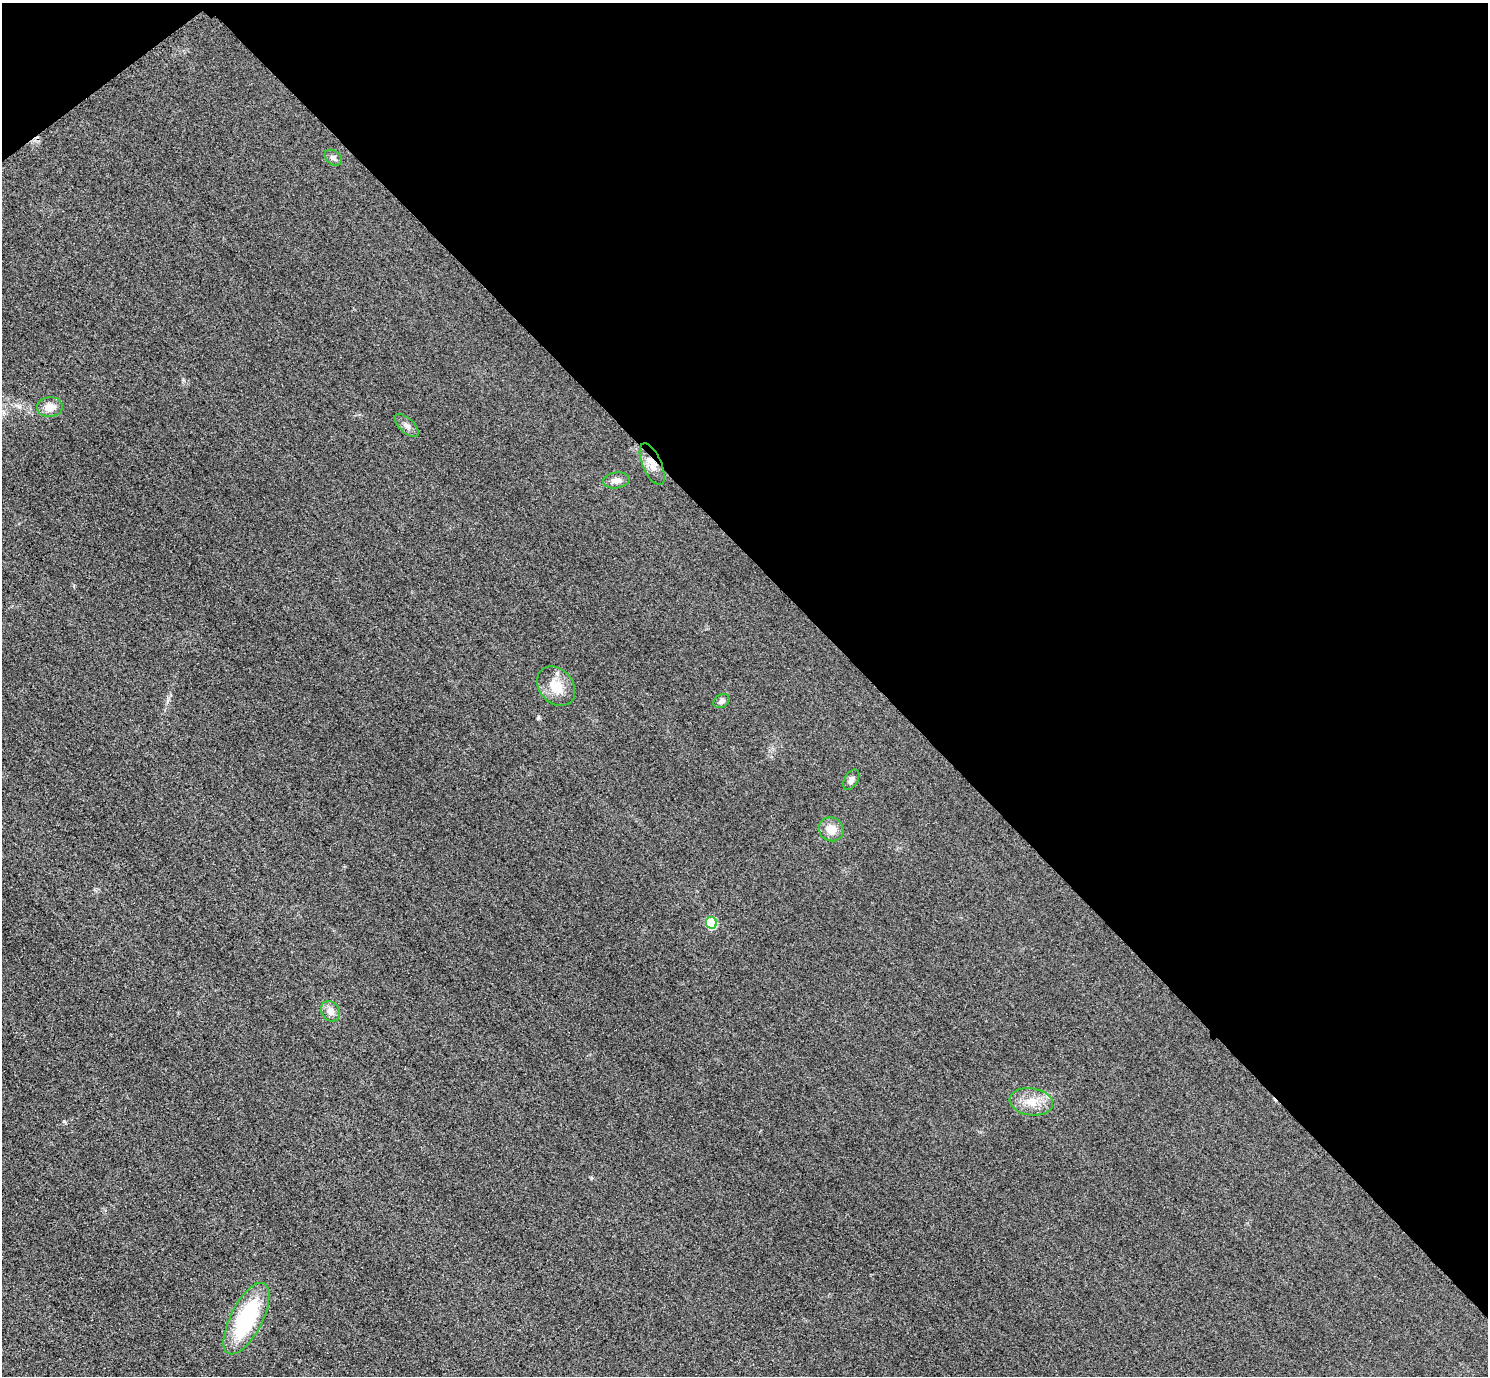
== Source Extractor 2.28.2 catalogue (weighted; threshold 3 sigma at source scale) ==
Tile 3 of 4 x 4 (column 3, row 1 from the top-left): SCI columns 3004-4489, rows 4304-5677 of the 6005 x 6003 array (HDU 1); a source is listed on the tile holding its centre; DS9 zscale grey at full resolution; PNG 1490 x 1378 px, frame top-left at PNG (2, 3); each listed source drawn as its Kron ellipse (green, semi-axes under 4 px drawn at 4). Shown black and unused: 42% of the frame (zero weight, under 3 of 4 exposures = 3% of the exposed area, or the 3 px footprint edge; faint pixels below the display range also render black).
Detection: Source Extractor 2.28.2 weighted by HDU 2 'WHT'; one run over the whole footprint, this tile lists its part. Background 0.0531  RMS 0.016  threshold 0.0724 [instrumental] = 3 sigma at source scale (4.5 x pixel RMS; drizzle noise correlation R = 1.50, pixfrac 1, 0.05/0.05 arcsec/px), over >= 5 px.
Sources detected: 13; all 13 listed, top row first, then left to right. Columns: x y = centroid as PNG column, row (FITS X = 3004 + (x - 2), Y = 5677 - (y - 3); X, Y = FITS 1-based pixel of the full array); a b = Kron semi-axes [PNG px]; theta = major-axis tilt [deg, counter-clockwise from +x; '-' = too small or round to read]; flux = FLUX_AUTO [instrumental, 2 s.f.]
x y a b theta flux
333 158 9 7 -38 6
50 407 13 10 2 19
407 425 15 7 -43 7.9
652 464 22 9 -66 18
616 480 13 8 8 10
556 686 22 17 -49 35
721 701 8 6 32 5.3
851 780 11 6 60 6.7
831 829 12 11 - 20
711 923 6 5 - 92
331 1011 11 9 -59 12
1031 1102 22 13 -8 29
246 1319 39 16 63 160
Overlapping masked pixels (flux is a lower limit): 1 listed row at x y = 652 464
Unlisted compact peaks at least as high as the median listed source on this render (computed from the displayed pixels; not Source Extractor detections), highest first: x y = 64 1121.